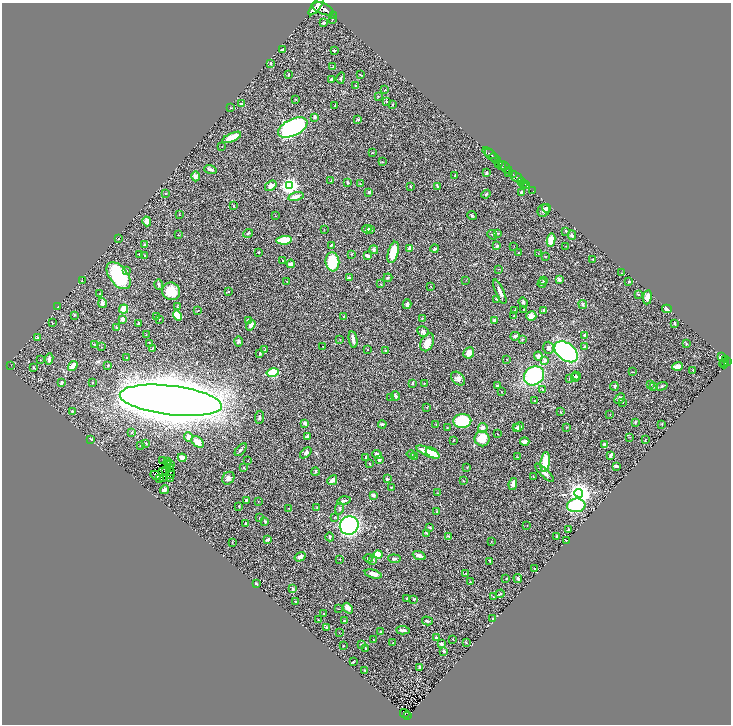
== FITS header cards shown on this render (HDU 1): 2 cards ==
NAXIS1  =                 1457
NAXIS2  =                 1444

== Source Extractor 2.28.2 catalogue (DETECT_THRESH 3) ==
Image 1457 x 1444 px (HDU 1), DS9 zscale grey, zoomed out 1/2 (1 PNG px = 2 x 2 image px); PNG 733 x 726 px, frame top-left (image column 1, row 1443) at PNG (2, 3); each listed source drawn as its Kron ellipse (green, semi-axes under 4 px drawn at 4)
Background 0.607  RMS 0.027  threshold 0.0814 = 3 sigma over >= 5 px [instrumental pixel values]
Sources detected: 386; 25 cannot appear on this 1/2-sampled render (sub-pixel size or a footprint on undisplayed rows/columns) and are neither listed nor drawn; the other 361 listed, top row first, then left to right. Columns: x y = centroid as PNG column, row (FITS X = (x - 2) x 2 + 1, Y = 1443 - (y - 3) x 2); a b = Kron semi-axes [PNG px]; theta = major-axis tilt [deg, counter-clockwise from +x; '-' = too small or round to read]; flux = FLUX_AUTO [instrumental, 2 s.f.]
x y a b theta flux
316 6 11 4 52 4100
323 9 11 5 -21 5100
333 15 2 1 - 43
332 19 3 2 - 2.3
323 23 3 2 - 6.9
283 50 3 3 - 6.8
334 50 2 2 - 9.4
270 63 3 2 - 5.6
333 67 3 2 - 2.3
288 74 4 3 - 4.2
361 75 3 2 - 4.5
341 78 5 3 - 6.1
331 79 3 2 - 11
355 86 3 2 - 3.1
385 90 3 2 - 2.3
378 96 3 2 - 1.7
296 99 3 2 - 3.7
386 101 3 3 - 3.3
241 104 3 2 - 5
335 105 3 1 - 2.7
392 105 2 2 - 3.5
231 108 2 2 - 3
315 117 3 2 - 13
358 120 4 3 - 5.7
293 127 16 8 25 1100
232 137 10 4 24 67
222 147 2 1 - 1.2
372 153 2 2 - 6.9
489 153 8 1 -37 520
492 155 8 2 -44 430
495 158 6 2 -38 840
382 162 2 2 - 2.4
499 163 3 1 - 89
502 165 3 2 - 160
506 167 8 2 -42 340
210 169 6 3 -19 14
509 170 3 2 - 290
486 173 3 2 - 7.6
508 173 2 1 - 88
513 174 3 1 - 320
195 176 5 4 - 18
455 176 3 3 - 4.3
516 177 9 2 -37 1400
331 181 2 1 - 1.7
521 181 2 2 - 630
348 182 3 2 - 8.6
523 183 2 1 - 240
360 184 3 2 - 2.2
526 185 4 1 - 470
271 186 6 4 33 29
289 186 4 4 - 1900
411 186 2 2 - 4
438 187 4 2 - 5.8
533 191 2 1 - 66
522 192 3 3 - 6.8
166 193 2 2 - 2.4
368 193 3 3 - 4.6
486 194 5 2 - 4.2
296 196 8 4 15 35
234 206 3 2 - 3.6
546 208 4 3 - 8.4
544 210 7 5 47 12
179 214 2 1 - 2
275 216 2 1 - 1.6
472 216 5 3 - 5.5
147 221 5 4 - 41
324 229 2 2 - 1.7
367 229 4 3 - 24
371 230 4 3 - 6.4
566 231 3 3 - 5.1
248 233 5 3 - 7.5
498 233 3 2 - 2.7
178 235 2 1 - 1.5
492 235 5 1 - 2.8
572 235 5 3 - 10
118 239 2 2 - 3.1
284 240 8 3 7 240
551 240 7 4 80 63
144 245 2 2 - 6.6
331 245 3 2 - 6.2
497 246 3 3 - 12
514 246 2 1 - 1.3
566 246 3 2 - 1.8
410 248 4 3 - 19
435 249 4 3 - 6.9
374 250 4 4 - 9.3
258 252 2 2 - 3.6
393 252 11 5 77 110
519 253 2 2 - 4.4
538 253 2 1 - 1.1
140 254 4 2 - 3.1
351 254 3 3 - 2.6
144 256 2 2 - 4
367 256 4 2 - 14
545 256 3 1 - 2.1
593 259 2 2 - 2.8
283 260 2 2 - 2.7
332 262 9 7 -83 180
291 264 4 2 - 18
499 269 2 2 - 2
127 271 4 3 - 7
621 273 2 2 - 1.9
119 276 16 9 -52 400
349 278 3 2 - 15
388 278 4 3 - 6.4
82 280 2 1 - 2.5
466 280 2 2 - 2
544 280 3 2 - 3.3
559 280 3 3 - 13
629 281 2 2 - 5.8
287 282 2 2 - 1.7
542 283 5 2 - 8.7
159 284 5 3 - 7.9
380 284 3 2 - 2.1
431 286 2 2 - 1.6
171 291 9 8 - 84
228 291 2 2 - 1.8
500 292 13 3 -67 27
100 294 2 2 - 3.2
638 294 4 3 - 3.5
647 297 7 4 82 39
497 299 3 2 - 4.9
523 302 5 3 - 8.3
102 303 5 3 - 17
407 304 5 4 - 11
583 304 5 3 - 5.1
57 307 4 2 - 3.2
177 307 3 2 - 2.6
124 309 4 4 - 53
524 309 3 2 - 2.9
667 309 5 3 - 15
515 310 2 2 - 2.9
544 310 3 3 - 13
198 311 3 2 - 3
74 315 3 2 - 3.3
156 316 2 2 - 3.1
177 316 5 4 - 97
514 316 2 2 - 1.7
531 316 5 4 - 36
344 317 3 2 - 5.1
422 318 3 1 - 1.9
122 319 3 3 - 25
159 319 2 1 - 2.1
248 320 4 3 - 9.3
494 320 4 3 - 13
52 323 3 1 - 2.1
139 323 3 2 - 5.5
674 323 3 2 - 4.7
251 325 6 4 54 31
117 327 3 3 - 5.2
423 332 6 5 - 12
146 335 4 1 - 1.9
584 335 4 3 - 7.7
515 336 5 3 - 5.9
38 338 2 2 - 7.2
340 339 2 2 - 2.3
353 339 8 3 -79 24
522 339 3 2 - 2.8
239 341 5 4 - 7.1
427 342 9 6 64 48
149 343 4 2 - 3.2
686 344 3 3 - 4.8
94 345 4 3 - 5
585 346 3 3 - 5.9
101 347 2 2 - 1.8
323 347 2 1 - 1.5
152 348 4 1 - 2.3
548 348 6 5 - 19
265 350 2 1 - 1.7
368 350 2 1 - 1.4
386 351 3 3 - 3.7
566 352 13 8 -37 1000
260 353 3 2 - 5.8
469 353 6 5 - 29
538 356 4 4 - 16
722 356 3 2 - 220
127 358 2 2 - 3.8
49 359 6 4 82 14
507 359 2 1 - 1.5
40 360 2 2 - 1.8
545 360 4 3 - 11
725 360 3 3 - 280
725 362 4 2 - 320
728 362 2 2 - 390
724 364 4 2 - 270
11 365 2 1 - 1.8
108 365 3 3 - 3
73 366 5 3 - 51
677 366 5 3 - 45
33 367 4 3 - 5.2
693 370 2 2 - 1.9
632 372 3 2 - 2.4
273 373 6 4 12 180
534 376 11 9 35 460
576 376 5 3 - 4.8
575 377 4 3 - 5.8
458 379 8 5 -42 20
569 379 3 3 - 3.7
61 382 4 2 - 9.2
92 382 2 2 - 3.2
424 383 3 2 - 2.2
413 384 3 2 - 3.3
650 384 3 3 - 3.3
498 386 3 3 - 12
614 386 4 3 - 5.2
662 386 6 3 19 6.5
654 387 4 3 - 3.9
543 390 4 2 - 3.3
501 392 3 2 - 1.9
396 396 4 3 - 11
391 397 3 2 - 3
620 398 6 4 46 15
171 400 51 14 -7 27000
534 401 3 2 - 2.3
623 402 2 2 - 1.5
427 407 2 2 - 2.1
72 411 3 3 - 4.1
561 412 3 2 - 3
610 414 2 2 - 1.6
259 417 6 3 85 6.3
462 421 9 7 4 320
635 422 4 3 - 4.6
305 423 3 3 - 14
382 424 4 2 - 9.1
436 424 2 1 - 1.6
662 424 3 2 - 2.2
519 427 5 3 - 23
567 427 3 2 - 2.8
447 428 2 2 - 2.2
483 428 5 4 - 22
516 428 4 2 - 12
132 432 3 2 - 3
498 434 3 2 - 2.4
307 436 4 3 - 9
188 437 5 4 - 19
630 437 2 2 - 1.9
90 439 4 2 - 5.2
482 439 7 7 - 100
453 440 2 2 - 3.6
645 440 3 1 - 3.9
198 442 7 4 -37 51
525 442 4 3 - 16
146 443 2 2 - 3.3
141 445 3 2 - 4.3
604 445 4 4 - 13
241 450 7 3 48 8.5
428 452 13 4 -24 130
306 453 7 3 39 13
433 453 8 4 -37 110
377 454 5 3 - 22
411 454 4 2 - 4.5
611 455 4 2 - 7.3
414 456 2 2 - 5.3
517 457 3 2 - 3
182 458 4 3 - 55
366 458 3 2 - 7.1
379 460 3 3 - 10
162 461 2 1 - 1
248 461 2 2 - 1.8
168 462 4 2 - 1
545 462 10 4 82 120
168 464 2 1 - 3
170 464 2 1 - 2.7
370 464 2 1 - 3.2
616 466 3 2 - 12
169 467 2 1 - 2.4
467 467 3 2 - 3.3
244 468 3 2 - 4.5
162 471 2 1 - 1.5
165 471 3 1 - 0.86
315 471 4 2 - 4.9
171 472 2 2 - 3.6
544 473 12 4 -44 24
170 474 2 1 - 2.1
155 475 5 1 - 2.5
534 477 3 2 - 1.8
160 478 2 1 - 2.6
164 478 2 1 - 1.2
228 478 7 5 51 17
171 479 2 1 - 8.7
387 479 3 3 - 6.5
332 480 5 3 - 34
464 481 3 2 - 2.4
513 484 6 3 79 24
391 487 3 2 - 2.8
164 490 4 3 - 20
437 493 3 2 - 2.3
579 493 4 4 - 4000
373 495 3 2 - 15
246 500 4 2 - 5.8
258 501 2 1 - 1.4
344 501 6 3 14 14
576 505 9 6 7 260
239 506 2 2 - 3.3
317 507 2 2 - 1.7
289 508 2 2 - 1.6
339 509 6 3 81 6.2
437 511 3 2 - 2.4
260 518 3 2 - 2.3
334 518 3 2 - 2.6
265 521 3 2 - 7.7
246 523 3 2 - 9.5
349 525 9 9 - 860
527 525 2 2 - 1.9
430 527 3 2 - 3
568 530 3 2 - 8.6
426 533 3 2 - 3.4
448 536 3 2 - 5.7
330 537 4 2 - 6.2
557 537 3 2 - 9.3
268 540 4 2 - 15
566 540 2 1 - 2.2
232 542 3 2 - 2.1
491 542 2 2 - 1.6
378 554 4 3 - 150
419 556 7 3 -20 29
300 557 6 4 32 17
368 558 5 3 - 4.5
340 559 2 1 - 1.9
394 559 6 3 -5 10
373 560 3 3 - 5.8
490 561 3 2 - 3.7
534 568 2 2 - 1.8
466 573 2 2 - 2.2
373 574 8 4 -15 29
506 579 2 1 - 2.5
518 579 4 3 - 12
470 582 2 2 - 5.1
256 584 3 2 - 7.5
293 589 3 2 - 10
500 594 4 2 - 6.2
493 597 3 1 - 1.8
407 599 3 2 - 3.7
414 599 3 3 - 4.8
296 602 3 2 - 3.9
348 608 6 4 -50 24
338 609 2 1 - 1.7
324 613 2 1 - 1.9
493 619 3 2 - 4.2
318 620 2 1 - 2.4
344 621 3 2 - 4.5
427 621 5 3 - 7.3
326 628 3 2 - 6.7
403 630 7 3 -3 15
381 632 3 2 - 3
339 633 2 2 - 1.8
436 638 2 2 - 34
453 639 2 1 - 1.4
373 640 2 2 - 2.5
393 643 2 2 - 4.4
466 643 3 2 - 3.3
362 644 4 3 - 7.3
441 644 3 3 - 15
343 646 2 2 - 3.6
365 648 2 2 - 2.5
444 651 3 3 - 5.7
353 662 3 3 - 2.7
420 668 4 3 - 9.2
365 670 4 2 - 2.8
405 713 5 2 - 110
407 715 3 3 - 95
At the frame edge (FLAGS 8, measured only in part): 1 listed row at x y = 316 6
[25 sub-pixel or undisplayed-footprint detections neither listed nor drawn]